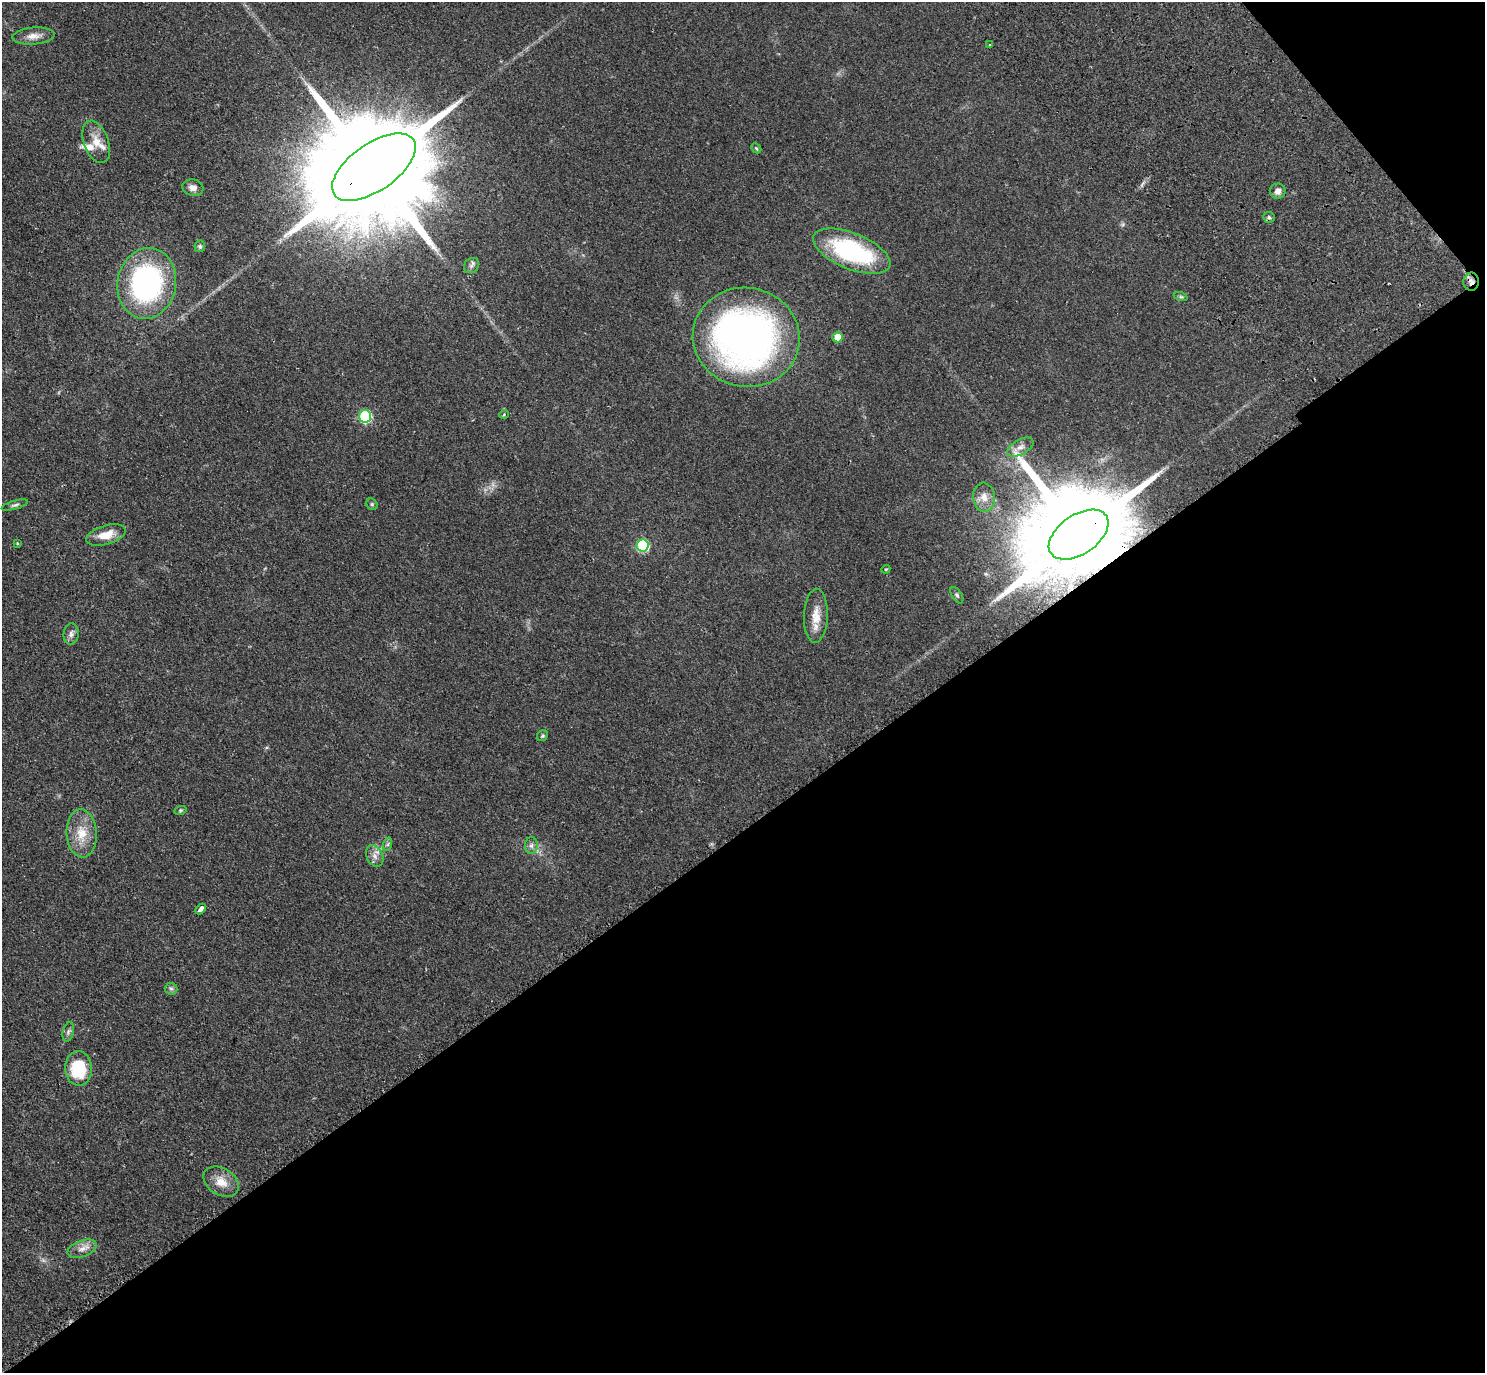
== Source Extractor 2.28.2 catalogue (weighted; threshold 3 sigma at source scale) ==
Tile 12 of 4 x 4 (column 4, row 3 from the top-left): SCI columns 4640-6122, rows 1834-3204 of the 6271 x 6268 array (HDU 1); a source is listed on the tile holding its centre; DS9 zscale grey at full resolution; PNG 1487 x 1375 px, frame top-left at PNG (2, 2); each listed source drawn as its Kron ellipse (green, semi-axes under 4 px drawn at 4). Shown black and unused: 41% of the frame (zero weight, under 2 of 3 exposures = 11% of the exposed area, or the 3 px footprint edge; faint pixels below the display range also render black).
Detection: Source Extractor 2.28.2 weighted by HDU 2 'WHT'; one run over the whole footprint, this tile lists its part. Background 0.0948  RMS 0.0088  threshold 0.0396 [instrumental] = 3 sigma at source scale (4.5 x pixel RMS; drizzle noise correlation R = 1.50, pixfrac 1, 0.05/0.05 arcsec/px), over >= 5 px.
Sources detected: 44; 2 inside a brighter listed object's ellipse — not listed separately; the other 42 listed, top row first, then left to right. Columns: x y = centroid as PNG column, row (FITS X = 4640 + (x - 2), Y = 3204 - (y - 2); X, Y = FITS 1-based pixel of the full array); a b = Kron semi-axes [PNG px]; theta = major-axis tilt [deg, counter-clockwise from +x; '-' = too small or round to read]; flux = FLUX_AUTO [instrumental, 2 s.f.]
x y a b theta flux
33 36 21 8 4 7.7
990 45 3 3 - 1.2
96 142 22 12 -70 12
756 148 6 4 -45 1.1
374 167 48 23 35 42000
193 188 10 8 -10 5.1
1278 191 8 7 - 5.2
1269 217 6 5 - 1.6
200 246 6 5 - 1.5
852 251 41 18 -22 100
471 266 8 7 - 2.8
1471 282 9 8 - 4.6
147 283 35 29 80 180
1181 297 7 4 -18 1.2
746 337 54 49 -10 450
838 337 5 5 - 15
504 414 5 3 - 0.68
365 416 6 6 - 76
1020 447 14 7 29 5.1
984 497 14 11 -83 8.8
372 504 6 5 - 1.4
15 505 14 4 16 2.4
106 535 20 9 16 13
1079 535 33 19 34 26000
17 543 4 3 - 0.73
643 545 6 6 - 74
886 569 4 3 - 0.91
957 595 9 5 -58 1.9
816 616 27 12 88 14
71 634 10 7 84 3.7
542 736 6 5 - 1.4
180 811 6 4 20 1.2
82 833 24 15 -86 19
388 844 7 4 71 1.5
531 845 8 6 88 3
375 856 11 8 -63 5
201 909 6 3 44 5.7
171 989 6 6 - 2.1
68 1032 10 5 77 2.5
78 1068 17 13 -87 38
221 1182 19 13 -32 13
82 1249 15 8 19 6.7
Overlapping masked pixels (flux is a lower limit): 3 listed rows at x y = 374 167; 1471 282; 1079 535